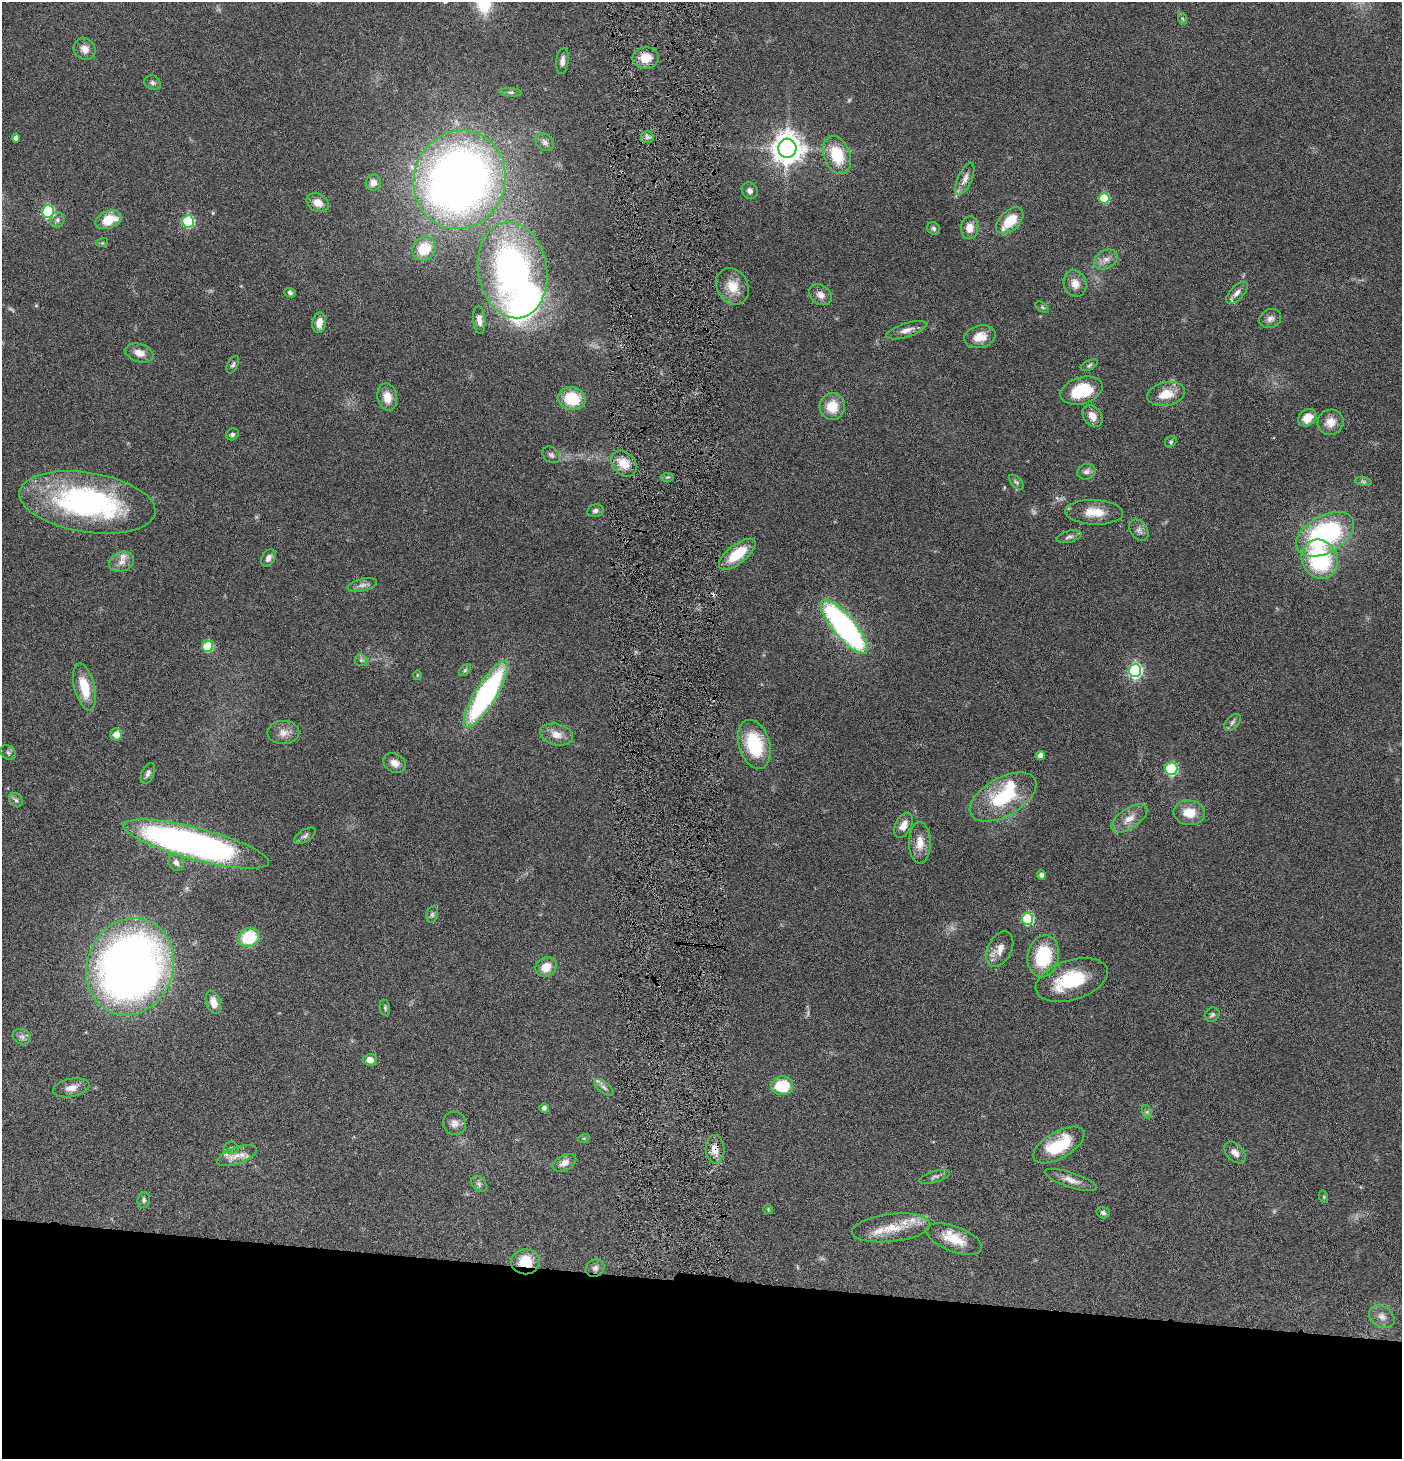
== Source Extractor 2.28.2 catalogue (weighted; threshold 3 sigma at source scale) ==
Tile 8 of 3 x 3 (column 2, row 3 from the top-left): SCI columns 1547-2946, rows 1-1457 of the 4445 x 4372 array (HDU 1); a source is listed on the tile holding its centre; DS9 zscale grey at full resolution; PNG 1404 x 1461 px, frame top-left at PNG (2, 2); each listed source drawn as its Kron ellipse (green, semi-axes under 4 px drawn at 4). Shown black and unused: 12% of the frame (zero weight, under 4 of 8 exposures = <1% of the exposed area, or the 3 px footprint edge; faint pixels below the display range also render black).
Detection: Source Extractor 2.28.2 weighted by HDU 2 'WHT'; one run over the whole footprint, this tile lists its part. Background 0.0791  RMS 0.0044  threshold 0.0179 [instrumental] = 3 sigma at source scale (4.09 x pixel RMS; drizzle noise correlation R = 1.36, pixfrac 0.8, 0.05/0.05 arcsec/px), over >= 5 px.
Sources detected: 151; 3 too faint to see at this stretch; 2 inside a brighter object's white glare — neither listed nor drawn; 11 inside a brighter listed object's ellipse — not listed separately; the other 135 listed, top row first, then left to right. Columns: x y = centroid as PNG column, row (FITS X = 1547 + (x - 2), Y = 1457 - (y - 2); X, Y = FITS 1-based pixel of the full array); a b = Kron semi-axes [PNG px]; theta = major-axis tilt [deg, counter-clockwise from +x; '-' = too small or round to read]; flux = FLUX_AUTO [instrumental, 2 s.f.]
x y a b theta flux
1183 19 6 4 -70 0.59
85 49 12 10 -51 3
646 58 13 10 5 7.3
562 61 13 6 83 2
153 83 8 7 - 1.1
511 92 11 4 -3 0.89
647 137 6 6 - 1.2
16 138 4 4 - 2.1
545 142 10 8 -42 1.7
787 148 9 9 - 630
837 155 20 13 -69 16
965 179 17 7 67 2.8
460 180 50 45 69 350
373 183 8 7 - 2.6
750 191 9 7 -54 1.7
1104 198 5 5 - 18
318 203 11 9 -29 4
48 212 6 6 - 42
57 220 8 7 - 1.3
108 220 14 8 19 10
188 221 6 6 - 38
1010 221 16 9 44 10
934 228 7 6 - 0.92
970 228 11 8 83 4.2
102 243 6 4 17 0.43
424 249 13 11 42 10
1106 259 12 9 29 2.8
512 270 48 34 -80 140
1075 283 13 11 -71 4.1
733 286 19 15 -59 7.6
290 293 5 4 - 1.2
1237 293 14 6 46 2.3
820 295 12 9 -35 2.7
1042 307 8 4 -36 0.6
1270 319 11 9 27 2
479 320 14 6 -85 2.2
319 322 10 6 80 4.5
906 330 21 7 17 3.1
980 337 16 11 15 5.6
139 353 14 9 -18 3.8
233 365 9 5 64 0.91
1089 365 9 4 26 0.84
1082 391 22 13 17 17
1166 394 19 12 12 7.4
387 397 14 9 -79 5.4
572 399 14 11 -14 15
832 406 13 12 - 7.6
1092 416 12 8 -54 3.7
1307 418 10 8 36 4.8
1330 422 13 12 - 4.8
232 434 6 5 - 1
1171 442 6 5 - 0.78
551 455 9 7 -38 1.2
624 464 14 11 -46 6.1
1086 472 9 7 20 1.8
667 477 6 4 3 0.66
1016 482 9 5 -45 0.89
1363 482 8 4 -9 0.8
87 502 69 30 -9 90
595 511 8 6 10 1.2
1094 512 29 12 -2 8
1139 530 12 8 -55 1.9
1325 534 32 18 29 66
1069 537 13 5 15 1.3
737 554 22 9 38 13
268 558 9 6 59 1.9
1320 559 20 17 -62 39
121 562 13 9 23 3
362 585 15 6 13 1.9
844 627 34 11 -50 110
208 646 5 5 - 21
361 660 6 6 - 0.82
465 670 7 4 45 0.67
1135 670 6 6 - 78
417 675 5 3 - 0.31
85 687 24 10 -76 11
486 694 38 10 58 79
1232 722 10 6 46 1.2
283 733 16 11 2 3.6
116 734 6 6 - 3.9
557 735 17 10 -12 4.5
754 744 25 15 -73 22
8 752 8 6 -39 1.1
1040 755 4 4 - 2.1
395 763 12 9 -30 3
1171 769 6 6 - 42
148 773 11 6 66 1.4
1003 797 36 19 29 26
16 800 7 6 - 1.1
1189 813 16 12 -8 7.2
1129 819 20 10 34 5
903 825 13 8 63 3.6
305 836 12 6 31 1.4
920 843 21 11 -90 5.4
196 844 75 16 -15 200
176 862 9 7 -61 1.8
1041 875 4 4 - 1.4
432 915 8 6 74 0.98
1027 919 6 6 - 37
249 937 11 9 25 17
1000 949 19 12 62 4.4
1043 956 21 15 79 22
130 967 49 43 67 310
546 967 11 9 31 6
1072 980 37 20 17 21
213 1002 12 7 -72 4.8
385 1008 8 5 -80 0.75
1212 1015 8 6 37 1
22 1037 9 7 -23 1.6
370 1060 7 5 -6 3.1
782 1086 11 9 5 15
604 1087 12 5 -38 1.6
71 1088 18 9 11 3.5
544 1108 4 4 - 1.4
1147 1112 7 4 -72 0.77
455 1123 12 11 - 2.4
584 1138 6 3 18 0.44
1059 1145 28 13 30 19
231 1148 7 6 - 0.89
715 1149 14 9 -87 3.6
1235 1153 13 8 -46 2.9
237 1156 21 8 20 4.1
564 1163 13 7 27 2.7
934 1177 15 5 17 1.5
1071 1180 27 7 -18 3.8
479 1184 9 6 -50 1.2
1324 1197 6 4 -72 0.5
144 1200 8 6 83 0.98
768 1209 5 5 - 0.46
1103 1213 7 5 -18 1.1
891 1228 39 14 6 12
954 1239 29 12 -21 10
525 1262 14 12 1 10
595 1268 10 8 38 1.7
1382 1317 13 10 -36 3.1
Overlapping masked pixels (flux is a lower limit): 2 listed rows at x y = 715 1149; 525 1262